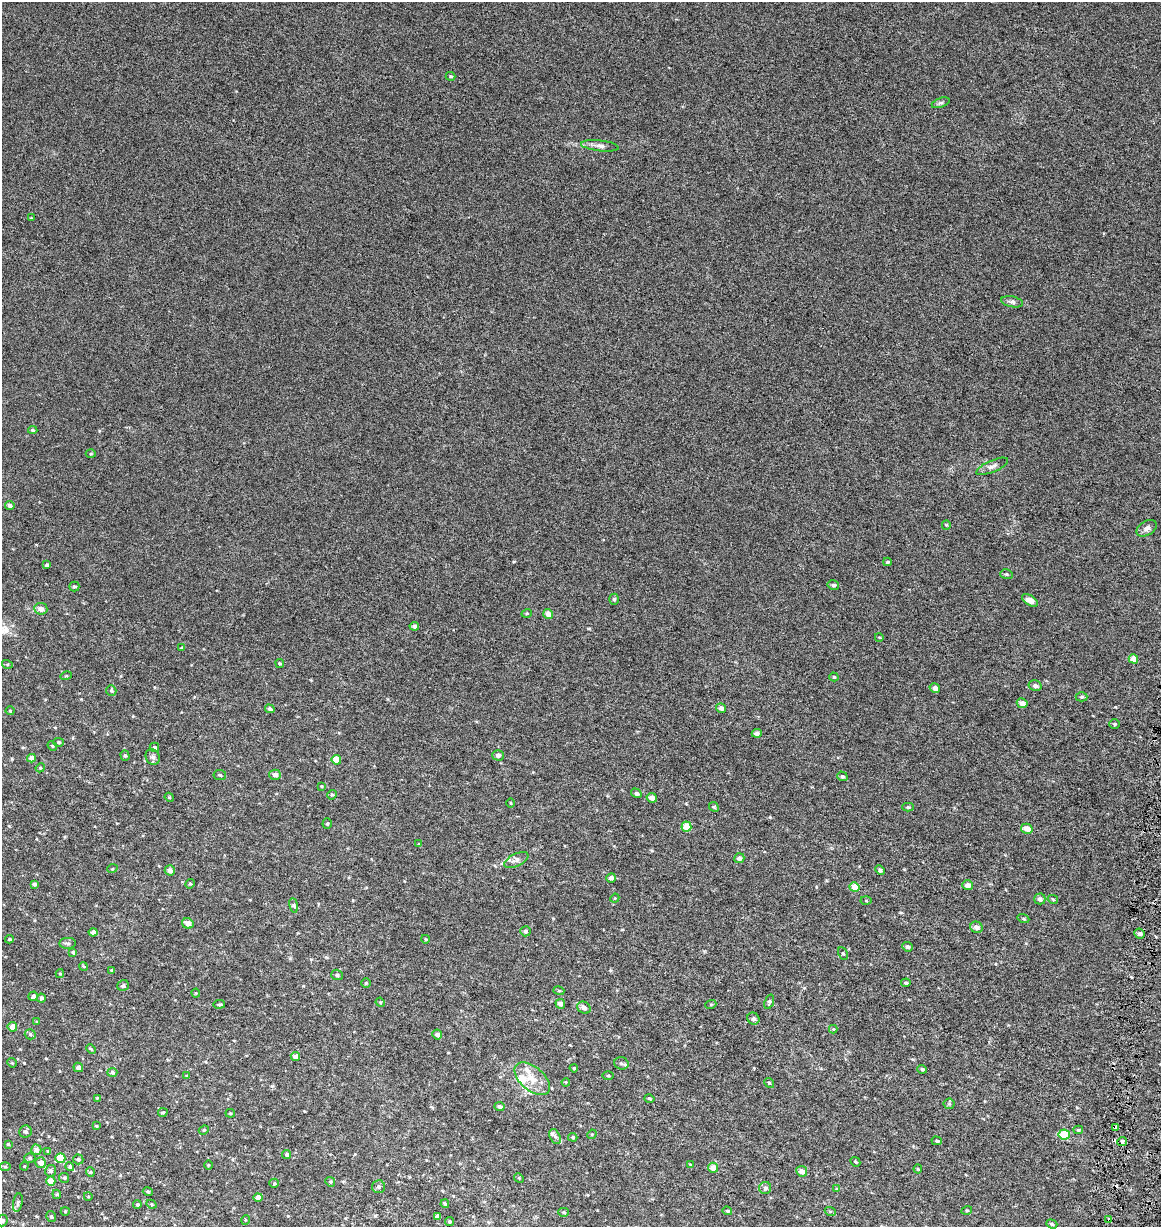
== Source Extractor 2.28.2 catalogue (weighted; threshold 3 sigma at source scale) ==
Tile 6 of 4 x 4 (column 2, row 2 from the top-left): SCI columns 1446-2604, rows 2451-3675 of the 5150 x 4910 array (HDU 1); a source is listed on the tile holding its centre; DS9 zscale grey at full resolution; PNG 1163 x 1229 px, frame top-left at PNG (2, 2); each listed source drawn as its Kron ellipse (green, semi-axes under 4 px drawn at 4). Shown black and unused: <1% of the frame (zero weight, under 3 of 6 exposures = <1% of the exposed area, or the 3 px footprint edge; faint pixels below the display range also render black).
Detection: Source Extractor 2.28.2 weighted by HDU 2 'WHT'; one run over the whole footprint, this tile lists its part. Background 0.00109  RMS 0.0025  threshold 0.0103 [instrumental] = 3 sigma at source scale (4.09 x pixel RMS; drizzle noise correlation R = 1.36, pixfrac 0.8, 0.0396/0.0396 arcsec/px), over >= 5 px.
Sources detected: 197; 1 cosmic-ray / hot-pixel residue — neither listed nor drawn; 6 inside a brighter listed object's ellipse — not listed separately; the other 190 listed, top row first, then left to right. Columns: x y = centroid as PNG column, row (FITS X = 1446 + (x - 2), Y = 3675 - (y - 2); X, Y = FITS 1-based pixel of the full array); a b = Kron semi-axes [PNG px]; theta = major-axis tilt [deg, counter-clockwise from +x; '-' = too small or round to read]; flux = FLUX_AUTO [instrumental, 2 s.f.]
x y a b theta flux
451 76 5 3 - 0.3
941 103 9 4 20 0.48
600 146 19 5 -6 1.2
31 218 3 2 - 0.17
1012 302 11 5 -12 0.69
33 430 4 4 - 0.34
91 454 5 3 - 0.22
992 466 17 6 23 1
10 506 5 4 - 0.65
946 525 4 4 - 0.24
1147 528 11 7 30 0.97
887 562 4 4 - 0.25
47 565 4 3 - 0.45
1006 574 6 5 - 0.36
833 585 6 4 -13 0.56
74 586 5 5 - 0.4
614 599 5 5 - 0.37
1030 600 9 5 -33 2
41 609 6 5 - 1.1
527 613 5 3 - 0.22
548 614 5 4 - 1.9
414 626 5 4 - 0.73
879 637 4 3 - 0.2
182 648 4 3 - 0.35
1133 659 5 4 - 2.1
280 663 5 4 - 0.3
7 664 5 3 - 0.26
66 676 6 3 17 0.21
834 677 4 4 - 0.27
1035 686 6 5 - 0.72
935 688 5 5 - 0.96
111 691 5 5 - 0.32
1082 697 6 4 2 0.41
1022 703 5 4 - 1.3
721 708 5 5 - 0.9
270 709 5 4 - 0.56
10 711 4 4 - 0.24
1114 724 5 4 - 0.31
757 733 5 4 - 1
58 742 5 4 - 0.31
52 746 5 4 - 0.31
154 747 5 4 - 0.47
498 755 6 5 - 0.83
125 756 5 4 - 0.35
153 757 8 6 -59 0.67
31 758 4 4 - 1.5
336 760 5 4 - 4.6
40 768 5 3 - 0.21
220 775 6 5 - 0.34
275 775 5 5 - 1.1
842 776 5 4 - 0.47
321 786 3 3 - 0.2
636 793 6 4 -32 0.54
332 795 5 4 - 0.32
169 797 5 3 - 0.23
652 798 5 4 - 1.3
511 803 4 3 - 0.19
714 807 5 4 - 0.31
908 807 6 4 -1 0.37
327 824 5 4 - 0.27
686 827 5 5 - 3.4
1027 829 6 5 - 2.1
419 844 3 3 - 0.24
739 858 5 5 - 0.64
516 860 13 6 27 1
112 869 5 3 - 0.19
170 870 5 5 - 1.1
880 870 5 4 - 0.49
611 878 5 4 - 0.77
34 884 4 3 - 0.46
190 884 5 4 - 0.3
967 885 5 5 - 1.4
854 887 5 5 - 3.2
615 898 5 3 - 0.2
1040 899 5 5 - 0.82
1053 899 5 3 - 0.25
866 901 5 3 - 0.22
294 905 7 3 -81 0.39
1023 919 6 4 -19 0.26
188 923 6 5 - 1.5
976 927 6 5 - 1
525 931 5 5 - 0.46
93 932 4 4 - 0.86
1139 934 5 5 - 0.76
10 939 4 3 - 0.31
425 939 4 3 - 0.22
68 943 8 5 3 0.54
908 947 5 4 - 0.53
73 952 4 3 - 0.42
843 953 6 4 -61 0.33
83 966 4 3 - 0.2
111 970 4 4 - 0.33
60 974 4 4 - 0.26
337 975 6 5 - 0.53
366 983 4 4 - 0.32
906 983 4 3 - 0.32
123 986 6 5 - 0.42
559 991 5 3 - 0.25
196 993 4 4 - 0.22
33 996 5 4 - 0.6
41 998 4 4 - 0.69
380 1002 5 3 - 0.25
769 1002 7 4 68 0.41
219 1004 6 3 8 0.29
560 1004 5 4 - 1
711 1004 5 3 - 0.21
584 1008 7 5 -29 0.82
753 1019 6 5 - 0.54
37 1022 4 3 - 0.24
12 1027 5 5 - 2.2
833 1029 4 4 - 0.21
30 1034 5 5 - 0.39
437 1035 5 4 - 0.99
91 1049 5 3 - 0.24
295 1057 5 4 - 1.5
12 1063 5 4 - 0.23
621 1063 7 6 - 0.55
78 1067 5 4 - 0.96
574 1068 4 3 - 0.22
922 1069 5 4 - 0.41
112 1072 5 4 - 0.46
187 1076 3 3 - 0.22
608 1076 5 3 - 0.24
532 1079 21 12 -41 3.7
566 1082 4 3 - 0.2
769 1083 5 4 - 0.29
97 1098 4 4 - 0.18
649 1098 5 3 - 0.33
949 1104 5 5 - 0.33
500 1107 5 4 - 0.59
163 1112 5 3 - 0.28
230 1113 5 4 - 0.26
96 1126 4 3 - 0.21
1115 1127 4 3 - 1.2
204 1130 5 4 - 0.29
1078 1130 5 4 - 0.32
26 1132 6 6 - 0.54
592 1134 5 4 - 0.25
1064 1134 6 5 - 10
555 1137 8 5 -61 0.64
573 1137 5 4 - 0.3
937 1141 5 4 - 0.3
1122 1141 5 4 - 0.92
8 1144 4 4 - 0.23
36 1150 5 5 - 1.2
48 1151 3 3 - 0.27
287 1154 5 4 - 0.48
30 1158 5 4 - 0.42
60 1158 5 5 - 6
78 1159 5 5 - 0.48
855 1162 5 4 - 0.27
41 1163 5 5 - 1.8
690 1164 4 2 - 0.16
208 1165 5 3 - 0.18
24 1166 4 4 - 0.24
5 1167 5 4 - 0.26
70 1167 4 4 - 0.4
713 1168 5 5 - 2.4
918 1169 4 4 - 0.23
51 1171 6 5 - 0.66
802 1171 5 5 - 1.5
90 1172 4 4 - 0.25
64 1178 5 5 - 0.4
519 1178 5 4 - 0.25
51 1181 4 4 - 3.2
330 1182 5 4 - 0.28
274 1183 5 4 - 0.28
379 1187 6 6 - 0.64
765 1188 6 6 - 0.48
837 1189 4 4 - 0.27
148 1192 5 3 - 0.28
57 1194 5 4 - 0.3
88 1196 4 3 - 0.17
258 1197 4 4 - 1.5
18 1203 9 4 79 0.44
137 1204 4 3 - 0.25
151 1204 5 3 - 0.25
445 1204 4 3 - 0.26
967 1210 5 3 - 0.21
65 1211 4 4 - 0.22
727 1211 5 4 - 0.29
830 1211 5 3 - 0.24
563 1212 5 4 - 0.4
51 1216 6 4 -55 0.37
437 1217 4 4 - 0.91
2 1220 6 5 - 0.41
245 1220 5 3 - 0.2
1109 1220 4 3 - 1.3
449 1222 4 4 - 0.32
1052 1224 6 4 -19 0.37
Overlapping masked pixels (flux is a lower limit): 2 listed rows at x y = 1115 1127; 1109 1220
Isophote crosses this tile's border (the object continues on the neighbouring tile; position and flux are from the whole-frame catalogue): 1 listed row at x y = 2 1220